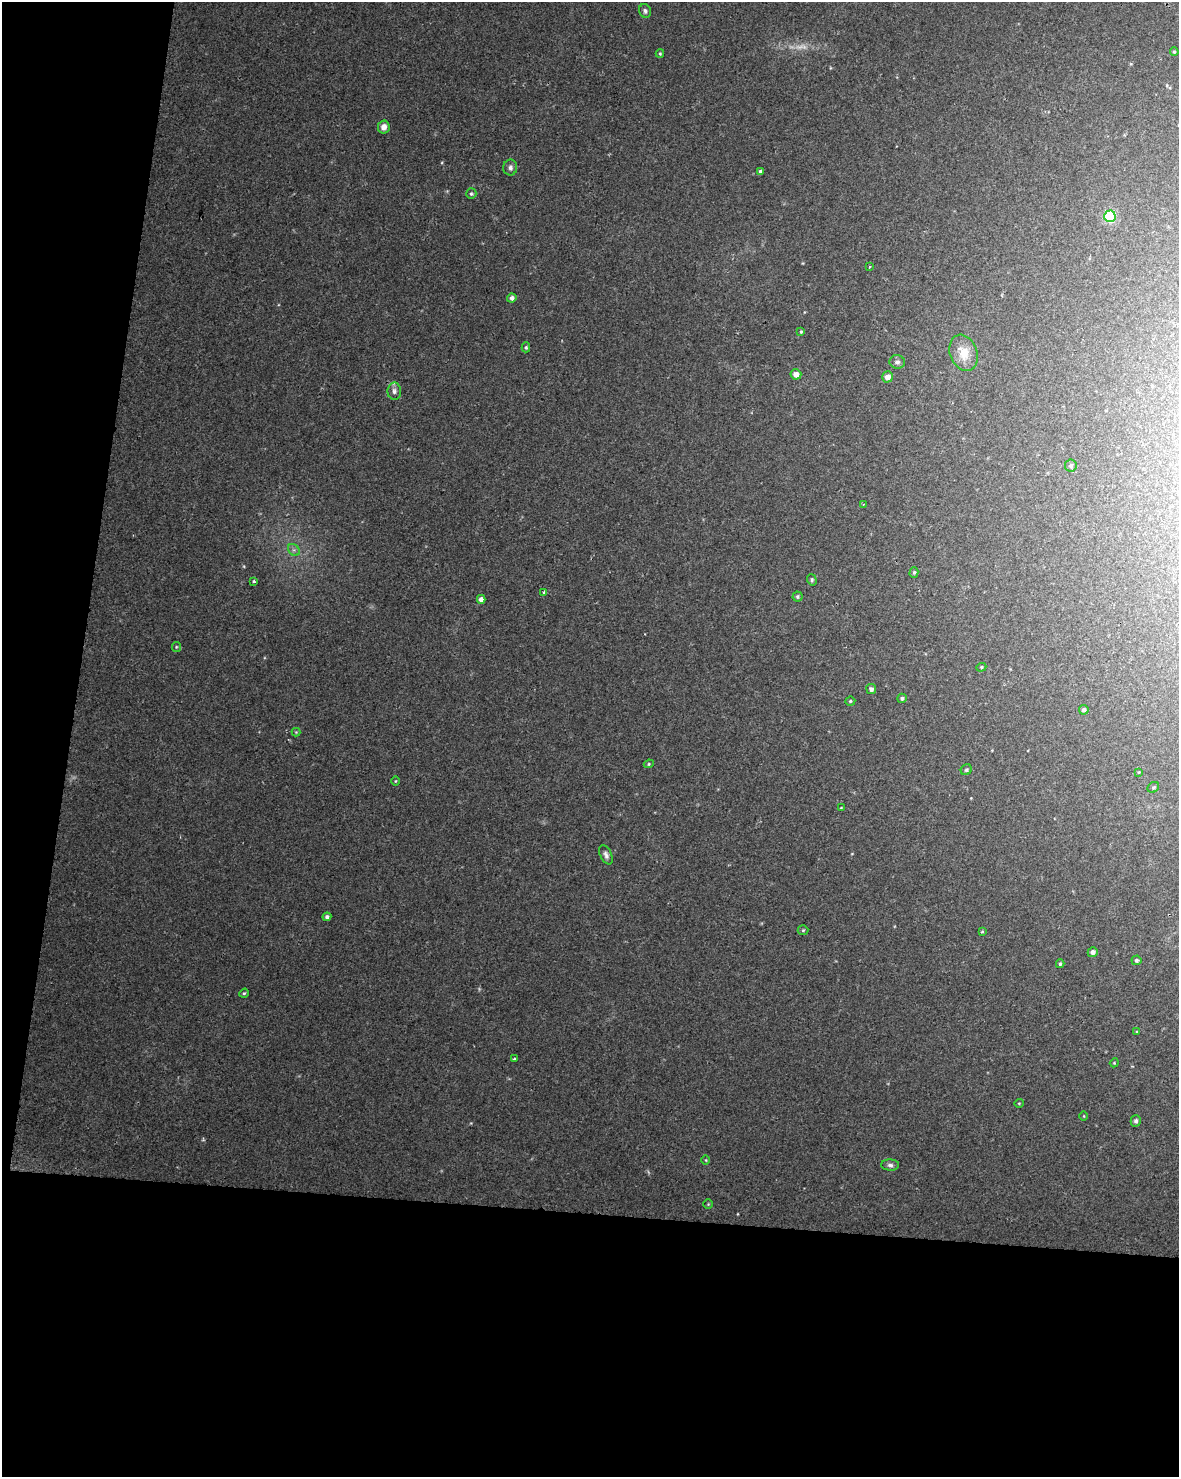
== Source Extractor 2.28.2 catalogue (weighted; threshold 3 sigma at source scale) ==
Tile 9 of 4 x 3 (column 1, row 3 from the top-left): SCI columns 8-1184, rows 285-1759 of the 4715 x 4936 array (HDU 1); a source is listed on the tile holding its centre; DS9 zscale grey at full resolution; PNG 1181 x 1479 px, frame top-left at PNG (2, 2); each listed source drawn as its Kron ellipse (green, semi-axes under 4 px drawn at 4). Shown black and unused: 24% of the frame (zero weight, under 2 of 3 exposures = <1% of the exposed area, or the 3 px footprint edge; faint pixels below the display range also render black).
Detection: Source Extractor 2.28.2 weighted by HDU 2 'WHT'; one run over the whole footprint, this tile lists its part. Background 0.045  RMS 0.0065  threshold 0.0291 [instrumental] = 3 sigma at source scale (4.5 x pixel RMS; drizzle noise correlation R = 1.50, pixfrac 1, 0.0396/0.0396 arcsec/px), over >= 5 px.
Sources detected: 58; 1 too faint to see at this stretch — neither listed nor drawn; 1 inside a brighter listed object's ellipse — not listed separately; the other 56 listed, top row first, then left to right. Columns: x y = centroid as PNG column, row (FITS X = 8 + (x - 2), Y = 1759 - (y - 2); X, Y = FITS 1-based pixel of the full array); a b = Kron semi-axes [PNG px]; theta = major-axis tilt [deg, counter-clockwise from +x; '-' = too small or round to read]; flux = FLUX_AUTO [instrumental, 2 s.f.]
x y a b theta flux
645 11 7 6 - 1.7
1174 52 4 3 - 0.77
660 54 4 4 - 0.71
384 127 6 6 - 4.3
510 167 8 7 - 2.5
760 171 3 3 - 1.3
471 194 5 5 - 1.1
1110 216 6 5 - 77
870 267 3 2 - 0.66
512 298 4 4 - 2.3
801 332 4 3 - 0.71
526 347 5 4 - 0.99
964 353 19 13 -70 12
897 362 7 7 - 1.9
796 374 5 5 - 4.5
887 377 5 5 - 4.8
394 391 8 7 - 2.7
1071 466 6 6 - 1.4
863 504 4 2 - 0.54
294 550 7 5 -44 1.6
914 572 5 4 - 1
812 580 6 4 -72 1.2
254 581 3 2 - 0.79
544 592 3 3 - 2.1
797 596 5 5 - 1.1
481 599 4 4 - 3.9
176 647 5 4 - 0.74
981 667 5 4 - 0.86
871 689 5 5 - 2.3
902 698 5 4 - 1.2
850 701 5 4 - 0.87
1084 710 5 4 - 1.9
296 732 4 4 - 0.6
649 764 5 4 - 0.81
966 770 6 5 - 1.2
1139 772 3 3 - 0.63
395 781 5 3 - 0.57
1153 787 6 5 - 1
841 808 4 2 - 0.38
606 855 10 5 -64 2.4
327 917 4 4 - 1.6
803 930 5 5 - 0.86
982 932 3 3 - 0.66
1093 952 5 4 - 2.6
1136 960 5 5 - 1.3
1060 964 4 3 - 1
244 993 5 4 - 0.85
1137 1032 4 3 - 0.73
514 1059 3 3 - 0.91
1114 1063 4 3 - 0.56
1019 1103 4 4 - 0.65
1084 1116 5 3 - 0.55
1136 1121 6 5 - 1.7
706 1160 5 3 - 0.54
890 1165 9 5 -2 2
708 1204 4 4 - 0.68